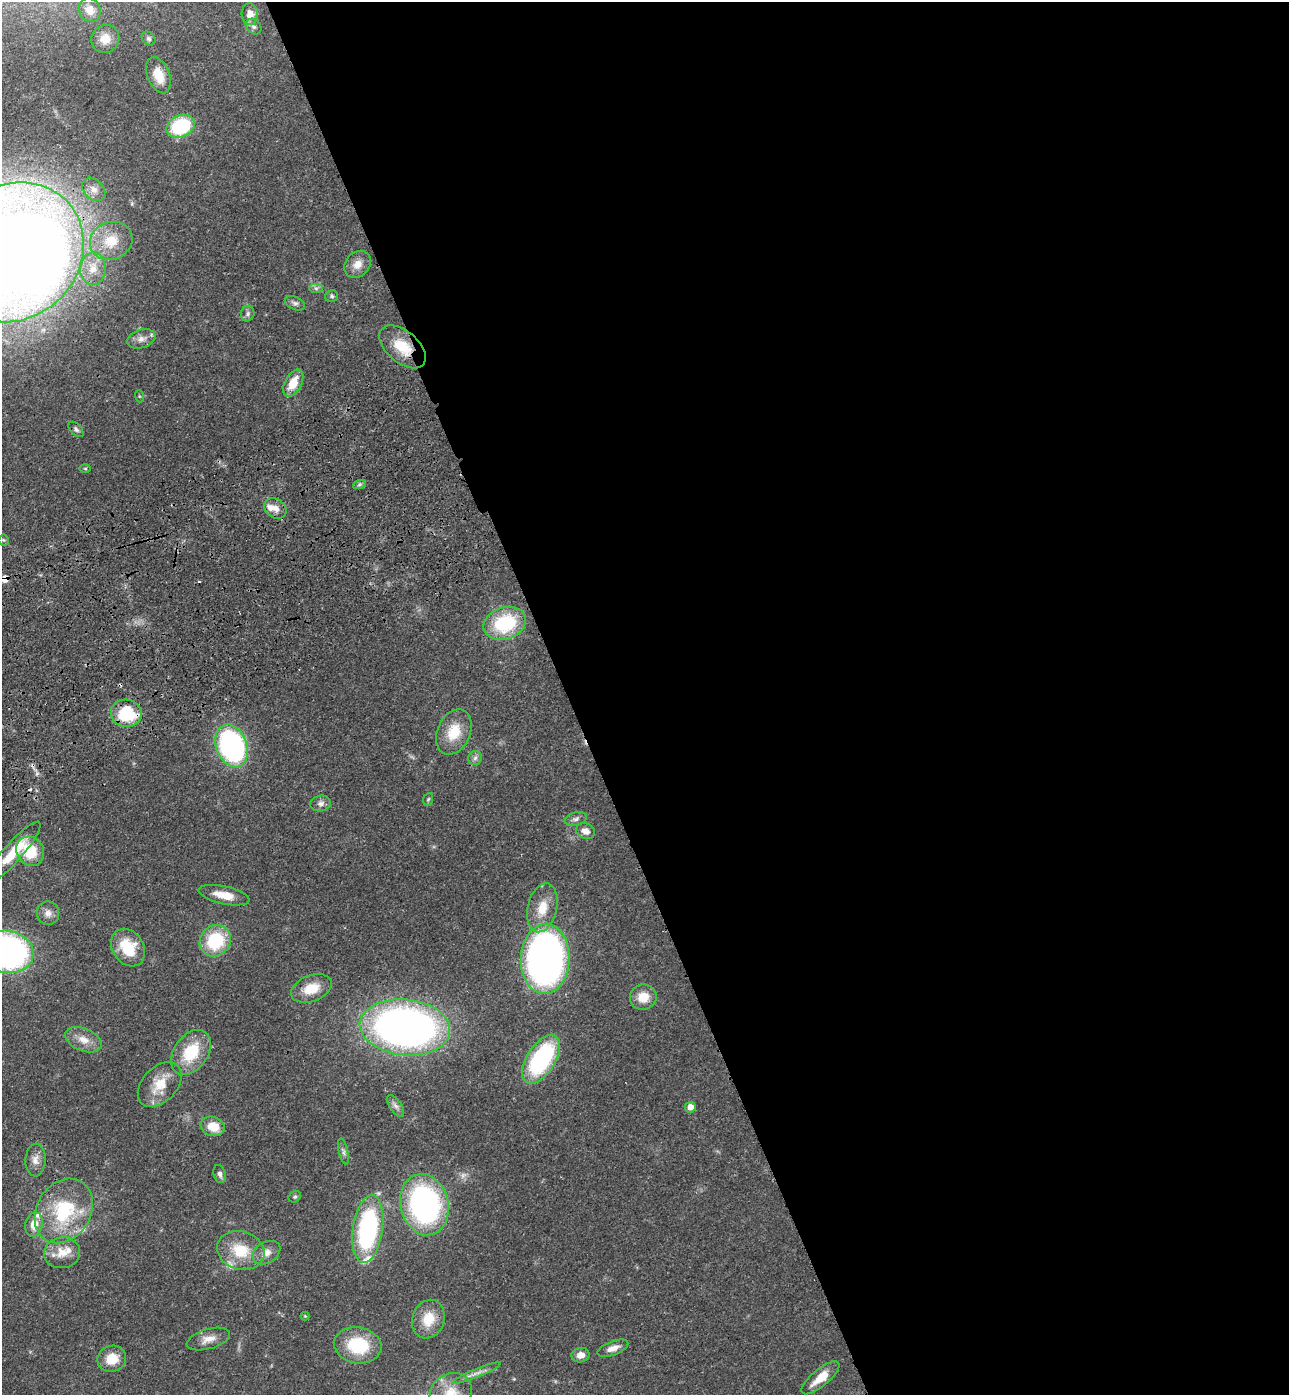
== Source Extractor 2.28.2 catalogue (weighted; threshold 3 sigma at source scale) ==
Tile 8 of 4 x 4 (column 4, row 2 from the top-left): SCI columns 4204-5490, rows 2898-4290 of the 5705 x 5793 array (HDU 1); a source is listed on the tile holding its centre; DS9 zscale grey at full resolution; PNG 1291 x 1397 px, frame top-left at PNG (2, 2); each listed source drawn as its Kron ellipse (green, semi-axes under 4 px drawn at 4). Shown black and unused: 56% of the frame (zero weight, under 3 of 4 exposures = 6% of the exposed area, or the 3 px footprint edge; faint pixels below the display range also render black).
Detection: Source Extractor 2.28.2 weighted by HDU 2 'WHT'; one run over the whole footprint, this tile lists its part. Background 0.067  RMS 0.0035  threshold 0.0156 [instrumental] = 3 sigma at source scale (4.5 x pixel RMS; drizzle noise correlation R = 1.50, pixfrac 1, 0.05/0.05 arcsec/px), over >= 5 px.
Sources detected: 84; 4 cosmic-ray / hot-pixel residue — neither listed nor drawn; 6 inside a brighter listed object's ellipse — not listed separately; the other 74 listed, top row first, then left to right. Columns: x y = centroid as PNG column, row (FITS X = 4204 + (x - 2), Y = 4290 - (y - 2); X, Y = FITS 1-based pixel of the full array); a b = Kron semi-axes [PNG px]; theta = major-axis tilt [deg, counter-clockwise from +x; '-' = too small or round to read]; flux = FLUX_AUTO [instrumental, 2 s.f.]
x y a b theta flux
90 10 12 10 -68 2.8
250 14 11 8 -86 3.6
254 27 9 7 -43 1.1
148 38 8 6 -46 0.82
105 39 14 13 - 4.5
158 75 19 11 -68 6.4
181 126 14 11 24 25
94 189 13 9 -45 2.7
111 241 21 18 21 8.8
13 252 74 66 42 910
357 264 15 12 47 3.5
93 269 16 12 88 5.2
316 288 7 4 -1 0.75
332 296 6 6 - 0.79
295 303 10 6 -24 1.2
248 314 8 6 75 0.98
141 339 14 9 18 2.5
403 347 27 16 -40 10
293 383 15 8 62 6.8
139 396 6 4 -72 0.41
76 429 9 5 -46 0.92
85 469 6 4 -1 0.43
359 485 6 4 19 0.65
275 508 12 9 -34 2.8
4 540 5 5 - 0.43
505 623 21 16 18 24
126 713 15 13 -12 19
454 732 24 16 66 9.5
232 746 22 15 -69 79
475 758 7 6 - 1.1
428 799 6 5 - 0.54
321 803 10 8 12 1.6
576 819 11 6 12 1.2
585 831 9 7 -21 2.3
30 851 15 13 -55 13
13 852 40 9 49 11
224 895 26 9 -12 5.8
542 908 25 14 77 7.8
48 913 11 11 - 2.5
215 941 16 15 - 20
128 948 20 15 -57 12
7 952 27 21 -8 130
545 959 35 24 88 180
311 988 21 13 20 8
643 997 13 12 - 5.7
405 1027 45 28 -6 230
83 1040 19 11 -22 4.2
191 1052 25 16 54 15
541 1059 27 14 58 45
160 1084 26 17 47 8.5
396 1106 12 6 -55 1.5
690 1107 5 5 - 3
213 1126 12 9 -19 6.4
343 1151 13 4 -77 1.1
35 1160 16 10 88 2.8
220 1174 9 6 -72 1.3
295 1197 6 5 - 0.62
424 1205 31 24 -76 82
64 1211 34 27 59 27
34 1224 12 8 76 4.2
368 1229 34 15 82 57
241 1250 24 19 -16 12
62 1253 18 15 9 5.9
266 1253 15 10 30 3.1
305 1316 4 4 - 0.34
428 1319 20 16 69 8
208 1339 22 10 16 3.6
358 1345 24 18 -10 17
613 1348 16 7 21 2.8
580 1355 9 7 12 2.7
112 1359 14 13 - 6.6
477 1373 26 4 23 2.2
821 1378 24 8 40 5.8
451 1393 22 19 34 9.2
Overlapping masked pixels (flux is a lower limit): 2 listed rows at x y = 403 347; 126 713
Isophote crosses this tile's border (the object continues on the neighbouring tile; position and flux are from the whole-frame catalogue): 3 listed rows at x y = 13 252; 7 952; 451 1393